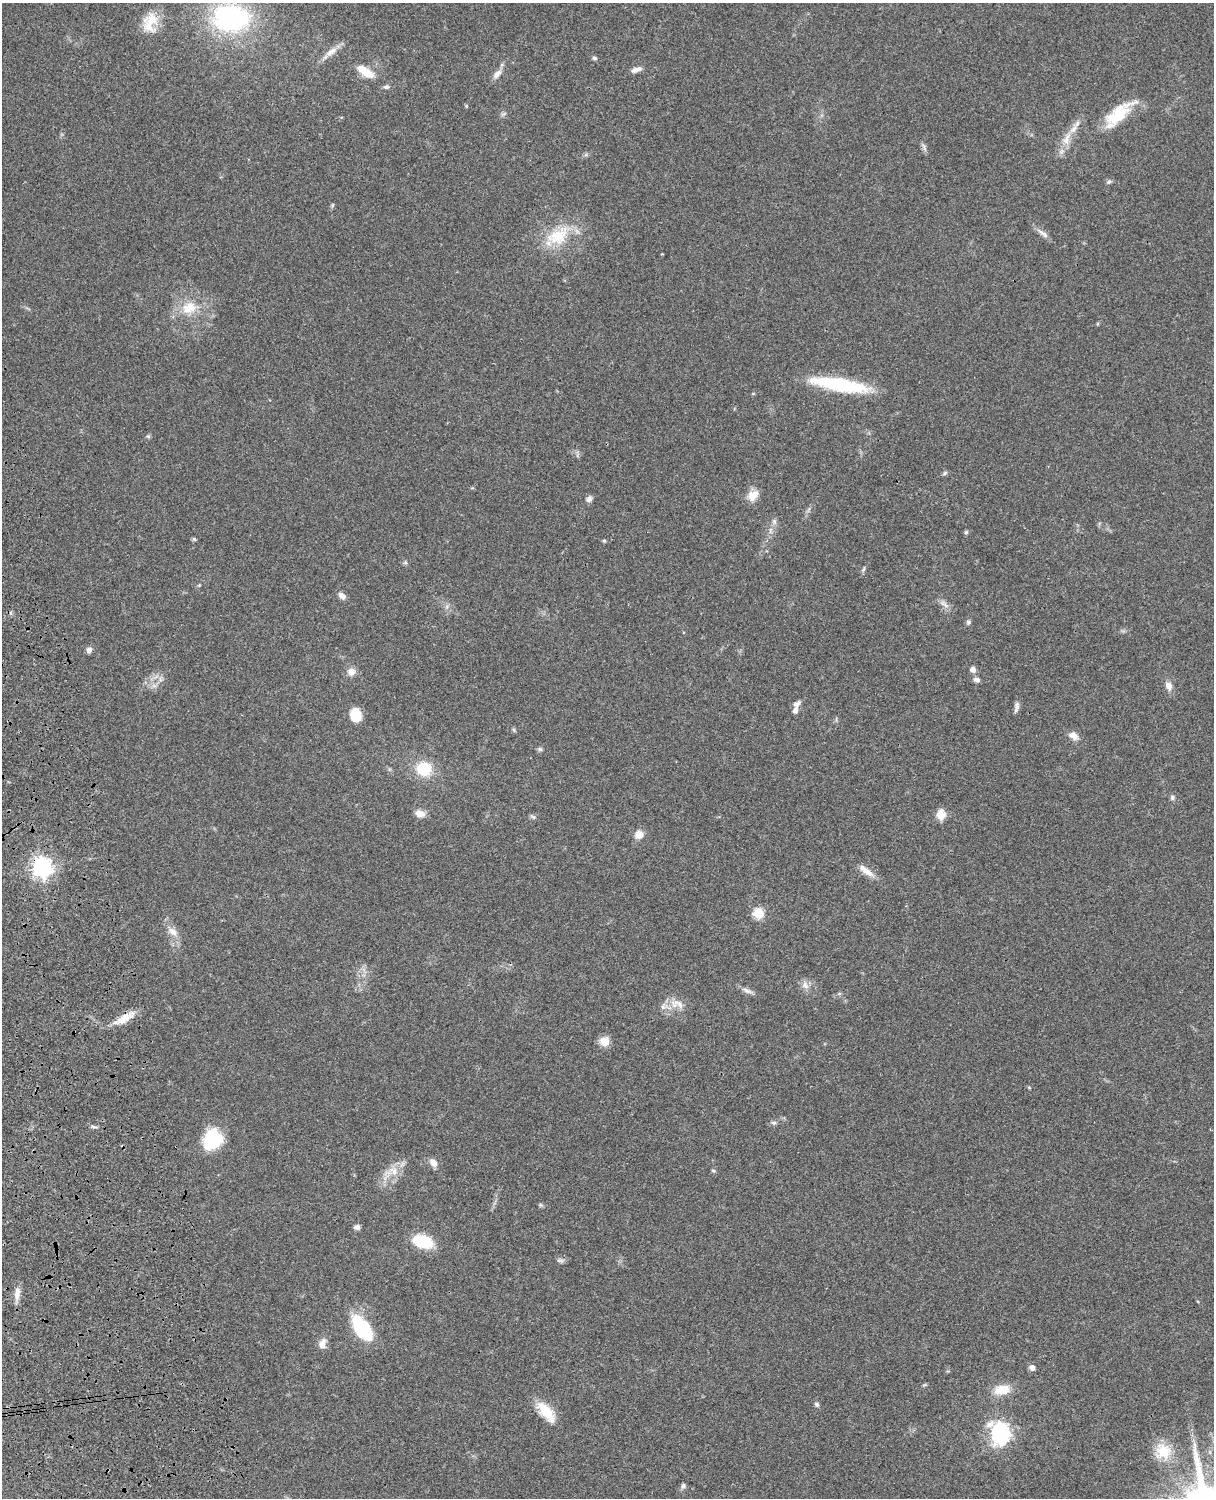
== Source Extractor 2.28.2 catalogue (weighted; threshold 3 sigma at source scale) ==
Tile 7 of 4 x 3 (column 3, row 2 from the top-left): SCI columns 2546-3757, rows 1773-3268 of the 5088 x 4927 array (HDU 1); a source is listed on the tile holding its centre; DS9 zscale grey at full resolution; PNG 1216 x 1500 px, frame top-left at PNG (2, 3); no overlay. Shown black and unused: <1% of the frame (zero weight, under 3 of 4 exposures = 6% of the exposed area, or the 3 px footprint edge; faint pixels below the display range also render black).
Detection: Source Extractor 2.28.2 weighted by HDU 2 'WHT'; one run over the whole footprint, this tile lists its part. Background 0.0806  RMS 0.0058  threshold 0.0262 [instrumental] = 3 sigma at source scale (4.5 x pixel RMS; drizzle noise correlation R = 1.50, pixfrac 1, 0.05/0.05 arcsec/px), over >= 5 px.
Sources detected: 81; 3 inside a brighter listed object's ellipse — not listed separately; the other 78 listed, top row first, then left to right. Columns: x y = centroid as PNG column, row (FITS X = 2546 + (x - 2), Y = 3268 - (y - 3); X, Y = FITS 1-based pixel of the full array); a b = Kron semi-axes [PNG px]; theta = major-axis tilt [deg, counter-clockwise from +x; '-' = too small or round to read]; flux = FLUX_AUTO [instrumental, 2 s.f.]
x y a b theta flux
231 18 39 27 -1 92
150 23 28 18 79 13
331 52 19 8 33 5.3
594 58 6 5 - 1.1
636 69 15 6 20 2.9
366 72 24 9 -32 9.9
497 74 16 7 47 3.7
386 87 8 6 8 1.4
466 106 5 3 - 0.62
1118 115 43 16 39 22
1067 139 21 9 70 7.7
924 147 13 3 -73 1.4
1109 182 7 5 21 1.1
1041 232 16 4 -40 2.9
558 236 37 23 32 24
189 308 24 17 20 14
839 385 62 13 -9 46
148 436 6 5 - 0.9
945 473 7 5 46 1
753 495 15 11 42 6.7
589 499 8 6 62 2.1
774 521 7 6 - 1.6
966 532 5 5 - 0.87
194 539 6 5 - 0.79
604 541 5 4 - 0.78
405 563 6 4 18 0.9
864 569 6 4 86 0.89
342 596 10 6 -41 2.8
944 604 17 5 -36 2.9
968 622 6 6 - 1.3
89 650 7 7 - 2.2
973 669 5 5 - 3.5
351 672 11 10 - 4
977 680 8 5 -19 2.1
1168 686 11 8 -65 3.7
797 703 12 6 35 2.3
1017 707 15 5 80 2.2
356 715 12 10 -80 13
514 730 6 4 -87 0.84
1073 736 12 8 -31 4.1
540 749 7 5 -1 1.1
424 769 16 14 -3 18
1172 797 7 6 - 1.3
420 814 12 8 -14 4.2
941 814 12 10 -89 5.6
533 817 9 5 -22 1.2
639 834 10 9 - 5
42 867 7 7 - 320
866 871 25 8 -37 5.8
758 913 6 5 - 33
173 932 14 9 -46 4.8
805 985 12 8 -52 3.3
747 991 15 6 -22 2.7
839 994 6 4 20 0.83
679 1004 16 8 -55 4.5
663 1007 8 6 71 2.1
124 1018 30 9 31 9.2
605 1041 11 10 - 6.4
774 1123 7 6 - 1.4
93 1127 8 4 -10 1.2
213 1138 23 21 -29 23
433 1162 12 8 -48 3.6
394 1171 15 11 -43 6.5
713 1171 6 4 -2 0.7
357 1227 7 6 - 2.1
423 1241 20 12 -12 23
560 1261 11 5 -5 1.5
17 1293 18 8 81 4.5
362 1328 19 10 -54 60
322 1344 14 9 76 4.2
1032 1367 6 6 - 2.7
924 1385 7 4 19 0.67
1002 1390 21 12 10 10
817 1404 7 6 - 1.2
546 1411 29 12 -50 14
1001 1432 9 8 - 220
1163 1451 22 20 -54 14
683 1486 7 6 - 1.5
Overlapping masked pixels (flux is a lower limit): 2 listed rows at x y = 42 867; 124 1018
Isophote crosses this tile's border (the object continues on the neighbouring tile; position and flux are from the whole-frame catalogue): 1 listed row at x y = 231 18